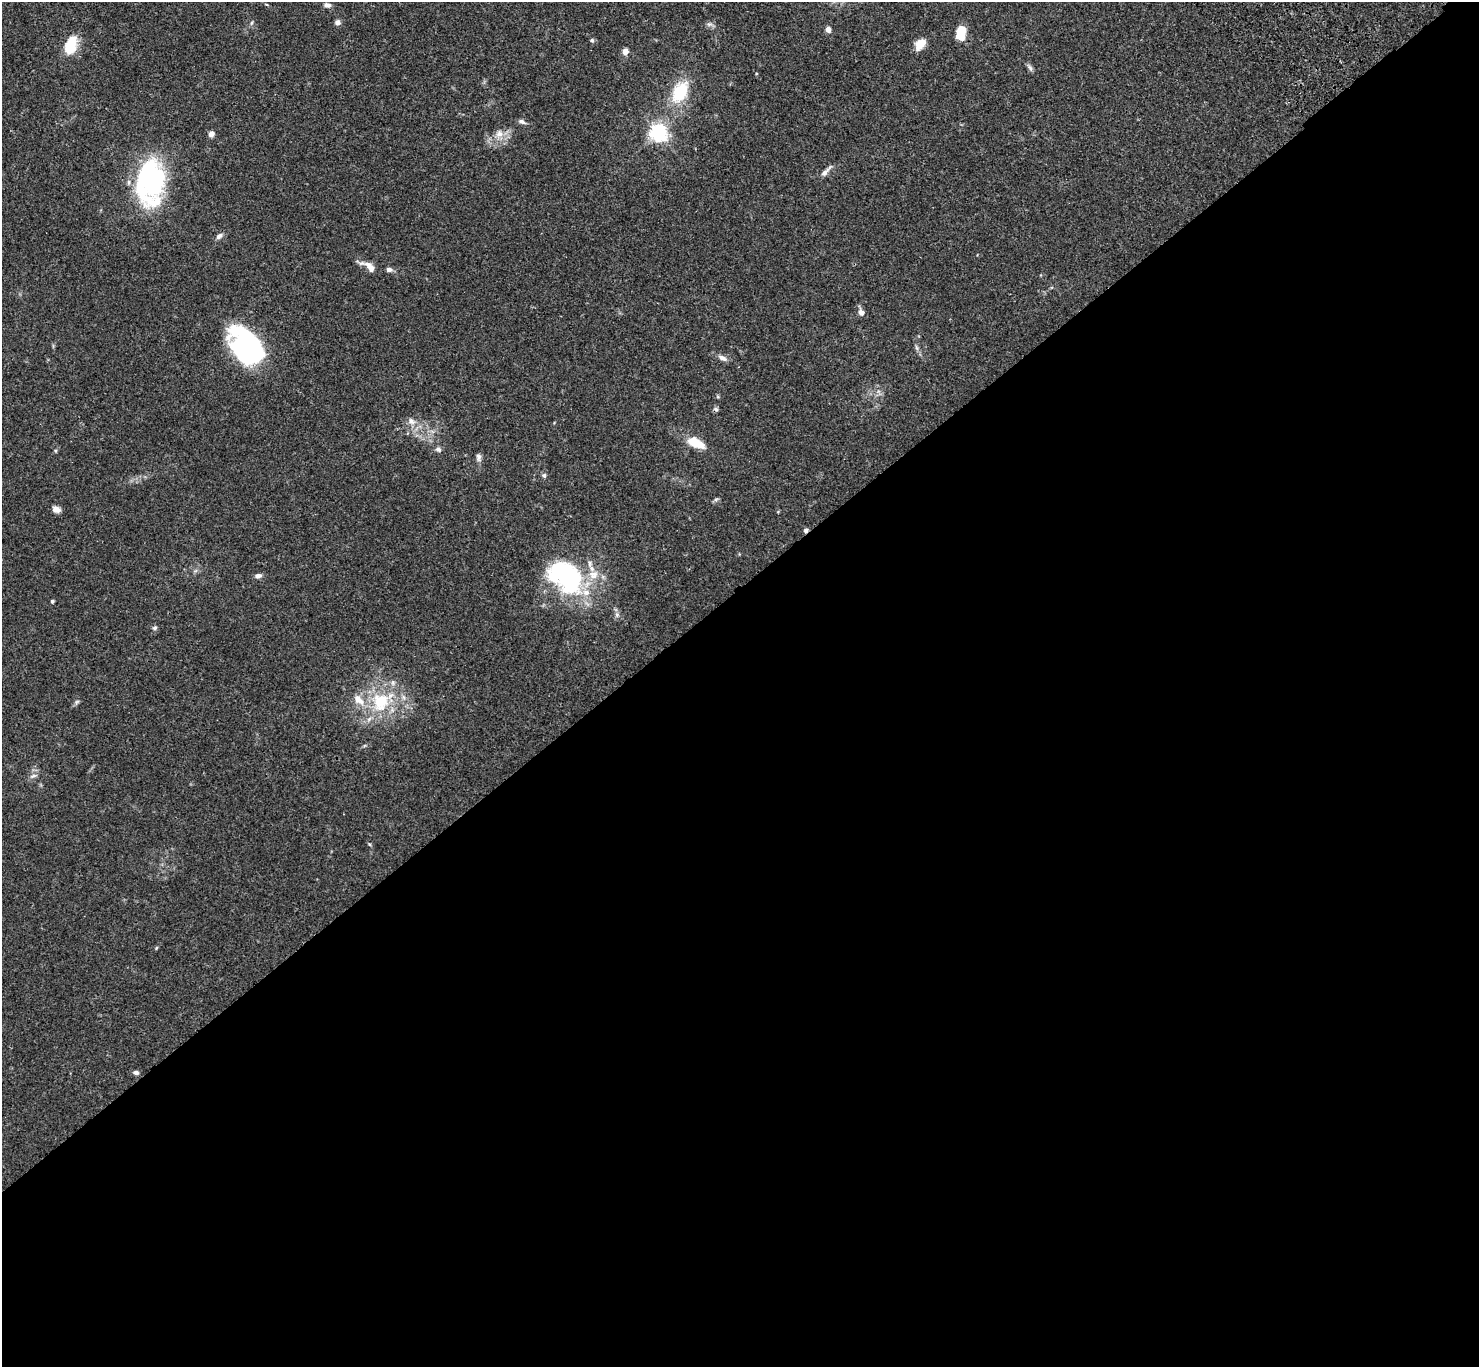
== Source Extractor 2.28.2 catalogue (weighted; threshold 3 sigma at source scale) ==
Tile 15 of 4 x 4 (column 3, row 4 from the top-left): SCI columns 3053-4529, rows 244-1608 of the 6107 x 6088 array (HDU 1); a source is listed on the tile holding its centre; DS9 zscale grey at full resolution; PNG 1481 x 1369 px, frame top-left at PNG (2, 2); no overlay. Shown black and unused: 57% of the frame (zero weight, under 3 of 4 exposures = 6% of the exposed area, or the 3 px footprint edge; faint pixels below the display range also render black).
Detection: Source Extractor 2.28.2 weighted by HDU 2 'WHT'; one run over the whole footprint, this tile lists its part. Background 0.0643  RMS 0.0058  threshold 0.0261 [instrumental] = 3 sigma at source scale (4.5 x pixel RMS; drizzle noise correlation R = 1.50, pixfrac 1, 0.05/0.05 arcsec/px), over >= 5 px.
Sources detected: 52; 2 inside a brighter object's white glare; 2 cosmic-ray / hot-pixel residue — not listed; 4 inside a brighter listed object's ellipse — not listed separately; the other 44 listed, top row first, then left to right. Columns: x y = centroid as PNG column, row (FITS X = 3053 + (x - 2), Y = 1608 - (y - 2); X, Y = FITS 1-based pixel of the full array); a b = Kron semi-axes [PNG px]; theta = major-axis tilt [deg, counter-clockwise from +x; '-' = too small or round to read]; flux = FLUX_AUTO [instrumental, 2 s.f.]
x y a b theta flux
327 5 9 6 -8 2.2
251 23 6 4 70 0.82
337 23 7 7 - 2
709 24 8 6 1 1.7
828 29 7 6 - 2.4
961 32 10 7 87 19
592 40 5 5 - 1
920 44 13 8 49 7.8
71 45 22 11 72 17
625 52 7 7 - 2.9
1030 68 11 5 -57 1.6
680 92 26 16 63 25
522 122 11 5 -26 1.7
659 133 6 6 - 220
211 134 7 6 - 2.3
499 134 12 11 - 5.1
826 171 19 5 47 2.8
151 182 38 21 86 110
219 236 10 6 38 2
370 267 19 9 -45 4.9
389 270 7 5 -8 2.2
861 312 8 6 -73 2.9
247 347 39 25 -48 110
916 348 8 3 -71 1.2
722 358 12 6 -28 2.8
411 421 11 7 -48 3.3
695 443 14 7 -24 17
438 449 8 6 -21 1.7
55 451 5 3 - 0.63
478 457 10 6 89 1.9
544 475 6 5 - 1.2
716 499 7 4 19 1
56 509 9 7 -19 3.1
567 575 45 27 -54 70
258 576 8 6 9 2.1
52 601 4 4 - 0.89
617 615 8 6 90 1.8
155 628 6 5 - 1.2
77 702 7 5 32 1.1
381 702 29 26 85 34
33 776 12 5 18 1.8
369 844 6 4 -70 0.66
156 948 6 3 71 0.54
136 1072 7 5 -19 1.6